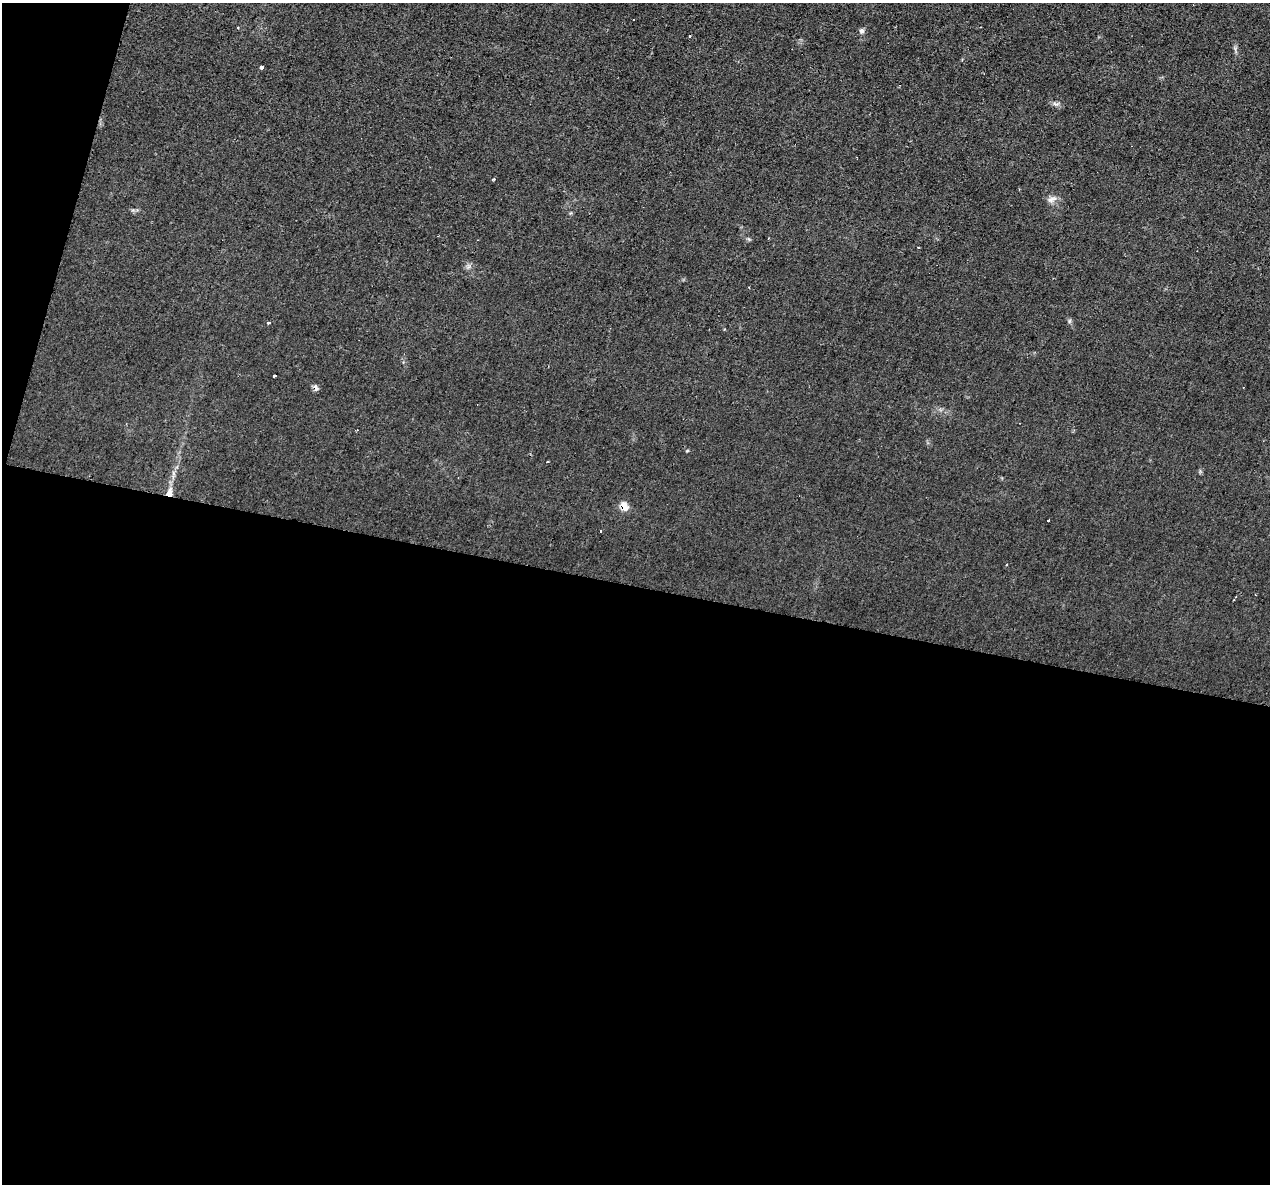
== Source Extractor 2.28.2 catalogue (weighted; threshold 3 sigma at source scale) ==
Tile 13 of 4 x 4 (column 1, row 4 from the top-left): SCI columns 1-1268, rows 245-1426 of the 5071 x 5095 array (HDU 1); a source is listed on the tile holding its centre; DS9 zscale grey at full resolution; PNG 1272 x 1186 px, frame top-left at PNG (2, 3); no overlay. Shown black and unused: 53% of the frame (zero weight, under 2 of 3 exposures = <1% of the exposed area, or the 3 px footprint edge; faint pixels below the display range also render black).
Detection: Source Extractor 2.28.2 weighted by HDU 2 'WHT'; one run over the whole footprint, this tile lists its part. Background 0.0451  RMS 0.0069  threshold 0.031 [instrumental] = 3 sigma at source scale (4.5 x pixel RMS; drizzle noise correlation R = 1.50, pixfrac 1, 0.05/0.05 arcsec/px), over >= 5 px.
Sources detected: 15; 3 cosmic-ray / hot-pixel residue — not listed; the other 12 listed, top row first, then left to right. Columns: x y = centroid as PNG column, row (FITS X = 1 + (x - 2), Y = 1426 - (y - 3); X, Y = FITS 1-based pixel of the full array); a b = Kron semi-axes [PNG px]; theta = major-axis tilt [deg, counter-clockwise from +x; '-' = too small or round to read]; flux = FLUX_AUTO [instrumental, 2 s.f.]
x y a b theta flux
238 27 3 3 - 0.99
862 31 7 7 - 1.7
262 67 3 3 - 2.7
494 179 3 3 - 0.73
1052 199 14 6 22 3
268 322 3 3 - 2.1
274 376 3 3 - 2
315 388 7 5 -66 2.7
169 493 11 6 76 5.5
624 507 7 5 -61 8.8
1048 520 3 3 - 2.2
601 531 3 2 - 0.94
Overlapping masked pixels (flux is a lower limit): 3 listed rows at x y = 315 388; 169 493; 624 507
Unlisted compact peaks at least as high as the median listed source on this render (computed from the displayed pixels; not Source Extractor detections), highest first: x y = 1069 321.